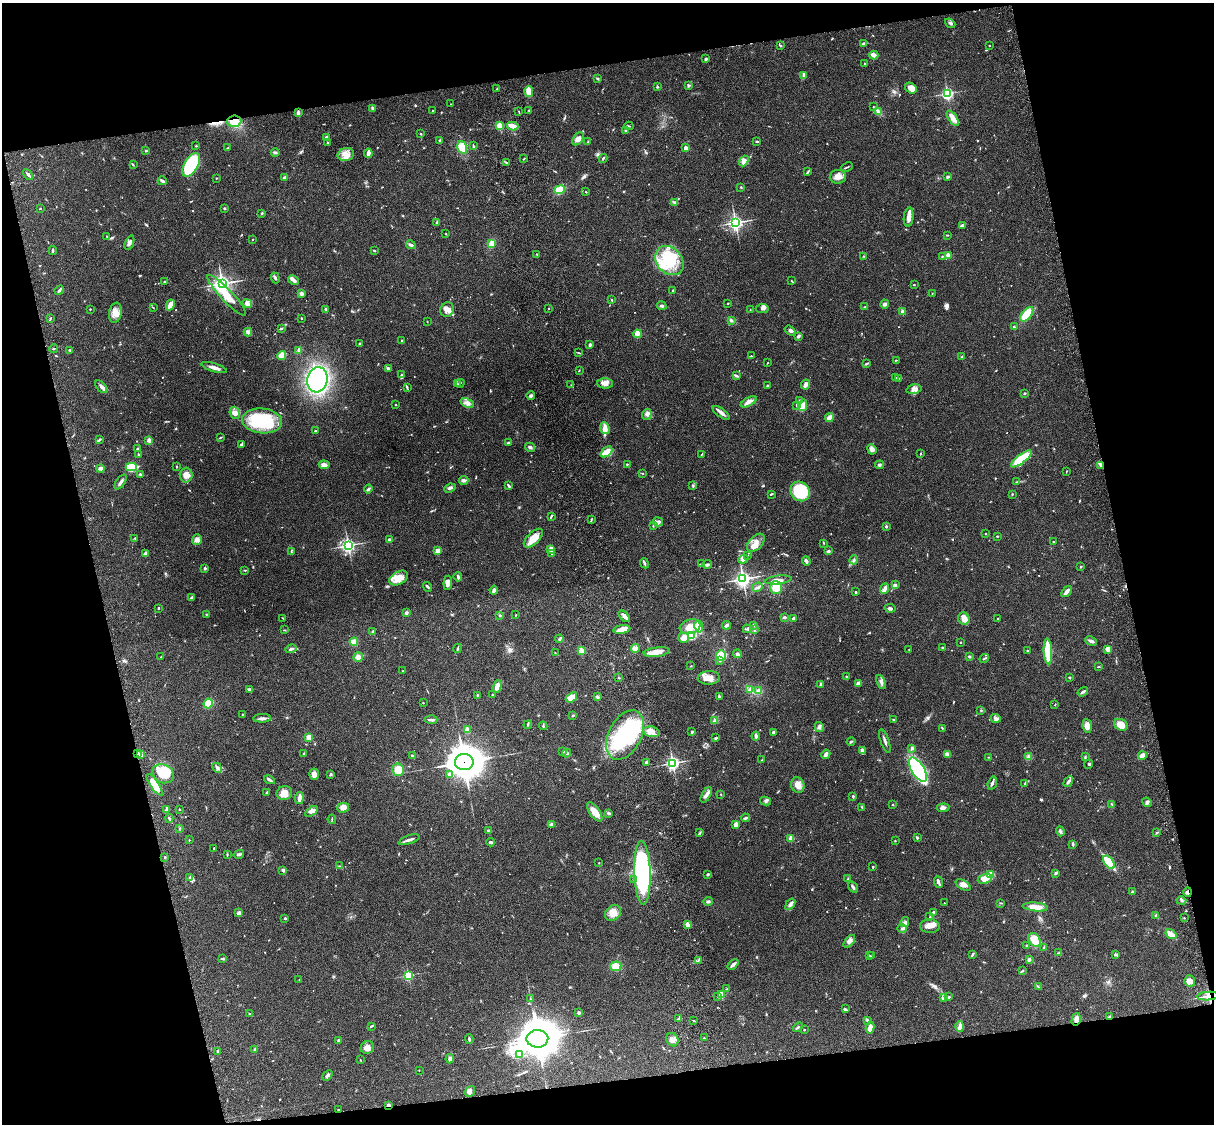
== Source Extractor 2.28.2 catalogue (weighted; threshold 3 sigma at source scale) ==
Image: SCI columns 122-4968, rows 277-4762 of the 5088 x 4926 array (HDU 1 of 3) = the unmasked area's bounding box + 8 px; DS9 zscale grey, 4 x 4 block average (1 PNG px = mean of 4 x 4 image px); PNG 1216 x 1126 px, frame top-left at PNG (2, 3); each listed source drawn as its Kron ellipse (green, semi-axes under 4 px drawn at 4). Shown black and unused: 25% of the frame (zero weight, under 3 of 4 exposures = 6% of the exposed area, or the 3 px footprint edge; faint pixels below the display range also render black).
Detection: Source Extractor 2.28.2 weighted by HDU 2 'WHT'. Background 0.103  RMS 0.0065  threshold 0.0292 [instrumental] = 3 sigma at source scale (4.5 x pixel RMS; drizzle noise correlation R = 1.50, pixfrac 1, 0.05/0.05 arcsec/px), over >= 5 px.
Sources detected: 780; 2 too faint to see at this stretch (4 x 4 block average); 5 inside a brighter object's white glare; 1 cosmic-ray / hot-pixel residue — neither listed nor drawn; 23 coinciding with a brighter row at this scale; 30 inside a brighter listed object's ellipse — not listed separately; of the other 719, all 500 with FLUX_AUTO >= 1.87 (the completeness limit of this list) listed and drawn (219 fainter detections not listed), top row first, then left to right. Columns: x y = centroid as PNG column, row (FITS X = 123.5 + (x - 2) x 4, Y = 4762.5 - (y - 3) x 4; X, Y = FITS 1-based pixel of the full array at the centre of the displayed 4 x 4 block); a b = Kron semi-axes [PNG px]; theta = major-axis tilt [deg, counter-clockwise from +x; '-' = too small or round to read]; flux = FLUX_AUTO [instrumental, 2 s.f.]
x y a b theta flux
950 23 5 2 - 6.7
863 44 4 2 - 5.1
989 45 2 2 - 2
780 46 3 2 - 3.2
874 55 4 3 - 25
706 59 2 2 - 23
864 64 2 2 - 1.9
804 76 2 2 - 2.8
598 79 3 2 - 2.7
688 86 3 2 - 3.4
657 87 2 2 - 4.2
911 88 6 5 - 31
497 89 2 2 - 2.1
529 92 5 3 - 57
947 93 2 2 - 730
451 104 2 2 - 2
873 107 2 2 - 2.1
372 108 3 3 - 5.6
529 110 2 2 - 5
433 111 2 2 - 2.9
519 112 3 2 - 2.2
879 112 3 2 - 6.7
298 113 3 2 - 13
953 118 9 4 -56 27
234 121 7 5 4 51
500 126 2 2 - 200
513 126 6 3 -14 37
629 126 4 2 - 3
626 131 3 2 - 3.3
421 134 2 2 - 4.9
327 137 4 3 - 9
578 139 7 5 54 19
440 140 3 3 - 4.9
588 141 2 2 - 2.2
757 141 3 2 - 3.5
327 142 2 2 - 2.3
473 145 4 2 - 3.3
196 146 2 2 - 3.3
462 147 6 4 -72 59
228 148 2 2 - 2.9
686 148 2 2 - 56
146 151 2 2 - 6.2
275 153 4 2 - 6.3
368 153 4 2 - 36
346 154 8 6 13 28
603 158 4 2 - 5.4
524 159 2 2 - 2.7
744 161 6 3 52 14
506 162 4 2 - 4.3
133 165 2 2 - 1.9
191 165 13 7 59 360
847 167 6 2 25 4.1
807 172 3 2 - 3.8
28 175 6 2 -45 9.7
838 177 8 7 - 26
947 177 3 3 - 5.8
216 178 2 2 - 2.1
285 178 3 2 - 10
162 181 4 2 - 10
741 187 2 2 - 2.6
560 190 5 4 - 60
586 192 3 2 - 2.1
675 202 3 2 - 3.9
40 208 2 2 - 2.5
224 208 2 2 - 3.9
262 213 2 2 - 15
909 217 9 5 84 21
437 222 3 2 - 4.6
735 223 3 3 - 950
963 225 4 2 - 8
446 234 2 2 - 2
947 235 3 2 - 2.4
107 236 2 2 - 2.2
252 240 2 2 - 4.1
129 243 7 3 68 12
492 244 4 3 - 30
411 245 5 2 - 6.6
53 250 4 2 - 5.6
374 250 3 2 - 3.6
537 254 2 2 - 3.2
948 255 2 2 - 87
864 256 3 2 - 2.6
942 256 2 2 - 4.3
669 261 16 12 -47 160
275 278 5 2 - 6.8
293 280 6 3 -26 18
165 281 4 2 - 3.5
792 281 4 2 - 2.6
222 284 3 3 - 1600
914 285 2 2 - 2.6
59 290 5 2 - 7.6
673 290 2 2 - 3.1
932 293 3 2 - 1.9
302 294 2 2 - 15
227 295 27 6 -47 94
612 300 2 2 - 4.6
247 303 5 4 - 13
728 303 3 2 - 2.1
885 304 4 3 - 8.9
170 305 5 2 - 53
662 306 5 2 - 6.8
865 307 3 2 - 3.3
153 308 2 2 - 2
549 308 2 2 - 3.6
762 308 6 4 4 11
90 309 2 2 - 2.8
326 309 3 2 - 3.7
447 309 7 6 - 21
750 310 2 2 - 2
903 312 2 2 - 84
115 313 10 6 79 31
1027 314 8 4 50 99
50 318 2 2 - 3.7
301 318 2 2 - 2.3
731 320 3 3 - 8
427 321 2 2 - 2
1014 327 4 2 - 4.2
281 329 3 2 - 4
790 331 6 3 -36 8.2
248 332 4 2 - 6.3
637 334 4 3 - 16
799 336 4 3 - 7.3
402 340 2 2 - 4.1
360 344 2 2 - 17
590 345 3 2 - 11
53 349 4 2 - 3.8
70 350 3 2 - 4.5
299 350 3 2 - 17
579 353 4 2 - 3.7
282 355 4 3 - 37
751 356 2 2 - 2.6
962 357 3 2 - 2.3
896 360 3 2 - 2
767 363 2 2 - 1.9
866 364 3 2 - 5.7
214 368 13 3 -16 23
388 369 4 3 - 7.9
579 371 2 2 - 2.4
401 375 2 2 - 3.3
737 375 3 2 - 4
896 378 3 2 - 2.7
899 378 3 2 - 3.7
317 380 13 10 75 680
457 383 3 2 - 4.2
460 383 4 2 - 3.2
605 383 8 5 0 20
806 384 5 3 - 17
571 385 2 2 - 2.3
768 385 4 2 - 2.7
101 387 8 4 -48 14
407 387 2 2 - 2
914 389 8 4 12 24
1025 393 2 2 - 15
531 396 4 3 - 9.3
799 400 2 2 - 2.3
749 402 9 3 27 18
467 403 7 3 -21 13
396 405 2 2 - 2.2
796 405 3 2 - 4.5
803 405 6 4 76 44
235 413 6 5 - 21
721 413 10 3 -36 17
647 414 5 4 - 12
829 418 4 2 - 40
262 421 20 12 -5 240
605 428 6 5 - 26
316 431 2 2 - 4.8
220 437 4 2 - 2.9
99 440 3 2 - 4.8
149 440 3 3 - 14
508 443 2 2 - 4.8
241 445 2 2 - 18
530 447 5 3 - 7.4
138 449 3 2 - 6.5
872 449 5 4 - 17
607 452 6 4 42 48
138 454 2 2 - 3.1
702 454 2 2 - 2.1
920 454 3 2 - 2.5
1021 459 13 4 37 130
627 464 2 2 - 3.6
324 465 5 4 - 20
880 465 4 3 - 7
1100 465 3 2 - 6
131 467 6 4 1 110
177 467 3 2 - 2.5
100 469 4 3 - 8.5
1066 471 3 2 - 2.6
643 473 2 2 - 1.9
140 474 4 2 - 4.6
186 475 7 6 - 26
463 480 5 3 - 10
121 482 8 2 55 13
1016 482 3 2 - 2.4
508 485 4 2 - 6.4
693 485 2 2 - 2.2
450 488 6 3 23 8.2
368 489 4 2 - 7.4
800 491 10 9 - 210
771 494 3 2 - 3.7
1012 494 3 2 - 2.7
551 516 3 2 - 3.8
591 519 2 2 - 2.6
658 522 5 4 - 12
653 526 2 2 - 2.1
886 526 2 2 - 5.6
986 534 2 2 - 2.2
997 536 2 2 - 3.7
135 538 2 2 - 4.8
533 538 12 6 44 56
197 540 5 5 - 15
389 540 2 2 - 9
1053 542 2 2 - 2
756 543 11 6 45 31
823 543 3 2 - 2.3
348 545 3 3 - 910
551 549 2 2 - 99
291 551 3 2 - 2.3
438 551 4 3 - 17
828 551 3 2 - 6.2
145 553 3 2 - 17
552 554 2 2 - 7.4
747 556 2 2 - 3.1
743 559 5 4 - 10
854 560 4 2 - 7.1
806 561 5 2 - 11
644 563 5 2 - 7.3
701 564 3 2 - 2.5
707 564 4 2 - 11
1081 566 2 2 - 3.1
205 568 2 2 - 23
244 570 3 2 - 2.5
458 577 4 2 - 7.1
399 578 10 6 30 40
743 579 3 3 - 1300
778 580 13 3 6 25
448 583 7 3 85 19
895 584 4 2 - 4.2
428 587 5 2 - 4.8
757 587 5 2 - 6.1
776 588 6 6 - 43
885 589 5 3 - 15
494 590 4 3 - 11
855 592 3 2 - 2.9
1066 592 6 2 52 20
191 597 3 2 - 5.2
159 608 3 2 - 3.2
890 608 5 2 - 8.7
406 613 3 3 - 9.5
207 614 3 2 - 3
500 615 3 2 - 3.9
516 615 2 2 - 3.1
624 616 7 3 -46 15
785 617 3 2 - 5.2
283 618 2 2 - 2.2
793 618 3 2 - 5.6
964 618 6 5 - 33
998 619 3 2 - 3.8
726 625 4 2 - 9.8
754 625 3 2 - 4.5
699 626 6 3 -79 66
690 627 10 7 18 45
622 629 8 4 9 31
747 629 4 2 - 6.5
755 629 3 2 - 3.4
285 630 2 2 - 2.3
373 632 2 2 - 31
691 636 3 3 - 100
683 638 5 5 - 32
559 639 4 2 - 4.3
1091 641 6 2 -24 15
354 642 4 4 - 24
961 642 2 2 - 2
458 648 5 2 - 4.2
943 648 3 2 - 5.1
291 649 6 2 15 9.9
635 649 4 4 - 21
909 649 2 2 - 2
1108 649 4 4 - 20
581 651 2 2 - 160
1027 651 2 2 - 4.4
1048 651 13 3 -87 180
657 652 13 4 7 35
555 653 2 2 - 2.5
738 654 4 2 - 6.3
721 655 5 5 - 63
161 657 2 2 - 2.7
358 657 4 4 - 20
969 657 3 2 - 4.8
984 658 5 2 - 4.4
720 661 2 2 - 3.6
691 666 2 2 - 2
1098 667 3 2 - 2.5
403 671 2 2 - 2.5
846 676 2 2 - 2.2
1069 677 3 2 - 2.6
619 678 3 2 - 2.8
709 678 11 7 3 36
881 682 7 3 -66 12
858 684 4 3 - 12
821 685 3 2 - 8.3
497 686 6 4 70 34
249 690 4 3 - 6.4
749 690 2 2 - 3.3
759 691 4 3 - 13
1083 692 5 2 - 9.2
477 695 3 2 - 2.6
492 695 2 2 - 3.1
571 697 6 4 36 43
597 697 3 2 - 7.9
719 697 2 2 - 4.5
423 703 2 2 - 2.6
208 704 5 4 - 49
1055 705 2 2 - 2.7
981 710 2 2 - 3.3
242 714 3 2 - 2.7
573 715 3 2 - 4.8
262 718 9 3 3 13
996 718 5 3 - 10
431 720 6 2 -2 8.9
894 720 3 2 - 4.7
715 721 3 2 - 13
528 725 4 2 - 3.9
1121 725 7 5 -29 34
543 726 4 2 - 3.8
1087 726 7 5 -83 23
819 727 5 2 - 6.5
942 728 3 2 - 2.6
467 730 2 2 - 100
651 732 8 5 -10 29
692 732 3 2 - 3.7
773 732 3 2 - 10
625 735 26 16 63 360
756 736 4 2 - 11
309 737 4 3 - 20
715 738 3 2 - 3.3
885 741 12 2 -71 12
851 742 4 2 - 4.4
912 748 4 2 - 5.3
563 751 3 2 - 2.3
862 751 3 2 - 28
138 753 2 2 - 4.2
304 753 2 2 - 2.5
567 753 4 2 - 6.1
141 754 2 2 - 16
826 754 5 3 - 15
947 754 4 3 - 10
1142 755 4 3 - 23
413 756 3 2 - 4.1
989 757 3 2 - 2.9
1029 757 4 2 - 6.1
1085 757 3 2 - 2.4
762 760 2 2 - 2.6
464 762 9 8 - 7400
646 762 2 2 - 7.3
673 763 3 2 - 940
1088 764 4 3 - 4.9
217 768 5 3 - 9.2
398 770 6 6 - 36
918 770 13 6 -58 370
163 774 11 9 -26 71
314 774 6 5 - 19
331 774 3 2 - 3.7
449 774 2 2 - 25
269 780 6 3 -28 7.3
1068 782 6 2 58 8.9
992 783 7 2 72 13
1025 784 2 2 - 2.4
155 785 13 4 -56 52
798 785 8 6 -70 26
267 793 4 2 - 3.4
284 793 8 7 - 37
721 794 2 2 - 2.9
706 795 9 4 61 16
853 796 3 2 - 5.9
299 798 6 2 83 25
766 801 5 4 - 8.8
1147 802 5 3 - 7
893 804 2 2 - 5.3
1112 804 3 2 - 3.6
862 807 2 2 - 2.9
343 808 6 5 - 21
943 808 6 3 7 11
179 809 2 2 - 7
166 810 4 3 - 5.3
311 811 7 4 35 13
595 812 11 5 -55 41
609 813 4 2 - 4.7
169 818 4 2 - 4.8
745 818 4 2 - 7.1
332 819 4 2 - 3
552 824 3 3 - 15
736 824 3 3 - 19
180 828 2 2 - 2.2
489 831 4 3 - 6.3
1060 831 5 2 - 9
1157 832 3 2 - 3.6
700 833 4 2 - 3.4
791 838 2 2 - 100
917 838 3 2 - 5.4
189 840 2 2 - 2
409 840 11 2 19 15
895 841 2 2 - 2.5
491 842 4 2 - 7.5
1073 844 3 2 - 8
214 848 2 2 - 2.5
239 854 5 2 - 11
227 855 3 2 - 3.5
165 857 2 2 - 2.9
1109 862 8 4 -54 170
599 863 2 2 - 2.1
340 866 3 2 - 3.5
873 867 2 2 - 4
283 870 2 2 - 18
642 873 32 8 -88 720
1056 873 3 2 - 9.4
708 874 2 2 - 8.1
990 874 3 2 - 50
190 878 3 2 - 3.2
634 879 3 2 - 2.8
848 879 2 2 - 4.2
985 879 7 4 14 59
938 882 6 2 -70 12
963 885 8 4 -31 19
853 887 6 2 -57 9.1
1133 892 4 2 - 4.3
1188 892 5 2 - 7
708 901 5 2 - 5.7
1181 901 5 2 - 5.3
944 903 2 2 - 2
1001 903 3 2 - 2.9
790 904 6 3 55 10
1035 907 13 3 -5 47
239 913 4 3 - 11
613 913 9 7 46 34
933 913 3 2 - 16
1156 915 3 2 - 3.1
930 917 2 2 - 2
285 918 2 2 - 15
1184 918 2 2 - 2.6
905 922 5 3 - 8.3
687 925 2 2 - 91
930 926 10 7 -3 29
902 928 4 2 - 6.3
1171 934 6 4 -35 28
1034 940 7 5 -55 53
849 941 7 3 48 13
1026 946 3 2 - 3.1
1044 947 2 2 - 2.8
1059 953 3 2 - 1.9
869 955 2 2 - 2.1
972 955 4 2 - 5.9
1116 955 4 3 - 5.9
872 956 2 2 - 2.6
223 959 4 3 - 4.6
1029 959 2 2 - 22
699 960 4 2 - 4.2
733 964 6 3 42 11
616 966 5 4 - 30
1022 971 3 2 - 4.6
408 975 2 2 - 470
299 980 2 2 - 2
1190 981 6 5 - 23
1038 987 3 2 - 2.6
727 989 3 2 - 3.2
721 995 2 2 - 190
718 996 2 2 - 2.8
1208 996 10 4 5 20
943 997 2 2 - 43
949 997 3 2 - 4.1
530 999 2 2 - 2.2
845 1009 3 2 - 2
578 1012 3 3 - 6.6
250 1014 3 2 - 3.7
1110 1017 3 2 - 6.9
678 1019 4 2 - 5.7
1076 1019 6 4 74 23
867 1020 3 3 - 6.6
694 1021 3 2 - 2.9
371 1026 4 2 - 3.5
960 1026 5 4 - 13
798 1027 5 2 - 4.5
870 1027 6 3 79 25
804 1030 2 2 - 2.9
704 1038 2 2 - 1.9
469 1039 5 2 - 5.7
537 1039 11 8 2 8800
338 1040 2 2 - 10
672 1040 7 6 - 19
367 1047 7 6 - 19
255 1050 3 2 - 12
217 1051 3 2 - 3.8
520 1054 4 2 - 7.3
450 1059 5 3 - 10
360 1060 2 2 - 2.2
419 1070 2 2 - 1.9
327 1075 6 3 39 9
470 1091 6 4 52 14
389 1105 3 2 - 12
338 1110 2 2 - 2.9
Overlapping masked pixels (flux is a lower limit): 8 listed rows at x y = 234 121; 138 753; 464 762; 1188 892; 1208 996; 1110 1017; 1076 1019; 389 1105
Diffuse or blended objects may show on this block-average render without a row.